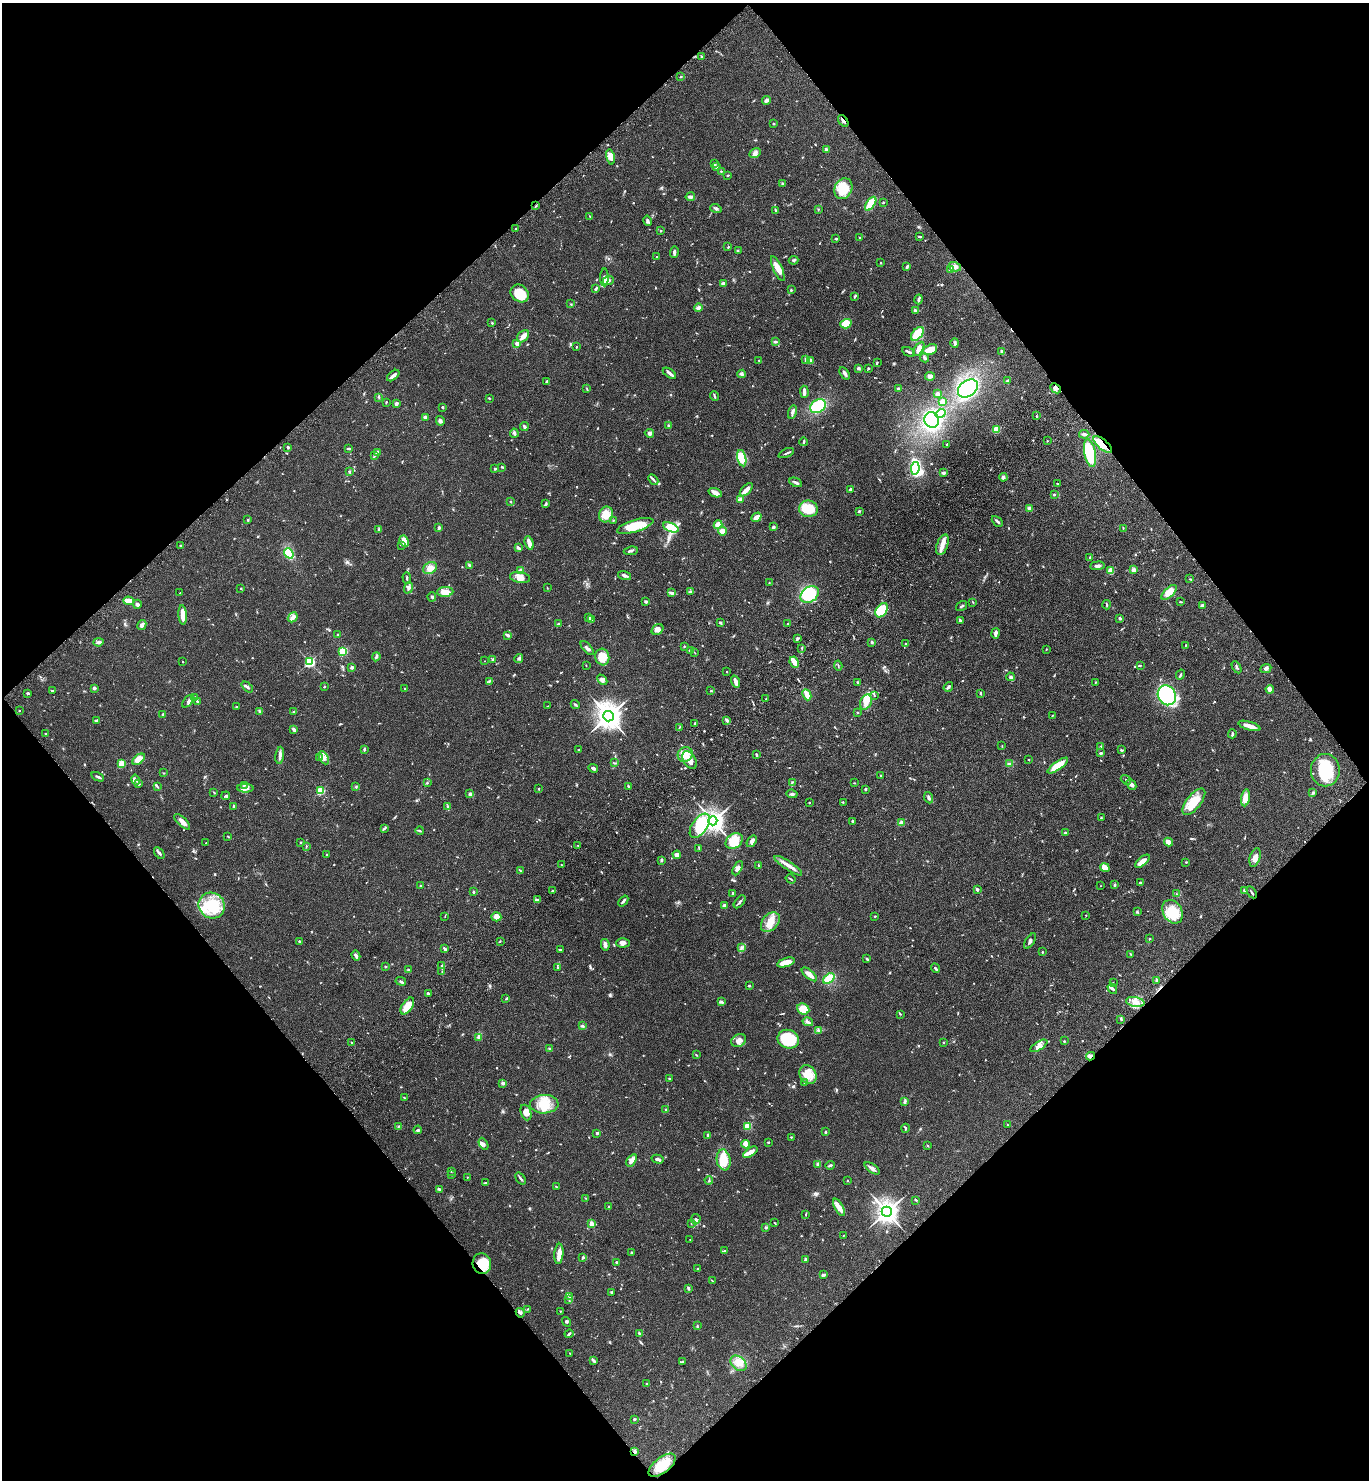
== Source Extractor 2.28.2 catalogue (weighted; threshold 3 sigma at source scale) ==
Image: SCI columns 245-5709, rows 102-6013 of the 6096 x 6112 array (HDU 1 of 3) = the unmasked area's bounding box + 8 px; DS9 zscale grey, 4 x 4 block average (1 PNG px = mean of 4 x 4 image px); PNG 1371 x 1482 px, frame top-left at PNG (2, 3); each listed source drawn as its Kron ellipse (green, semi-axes under 4 px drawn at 4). Shown black and unused: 50% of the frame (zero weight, under 3 of 4 exposures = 6% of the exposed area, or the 3 px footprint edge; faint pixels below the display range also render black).
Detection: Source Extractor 2.28.2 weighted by HDU 2 'WHT'. Background 0.047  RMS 0.0053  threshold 0.024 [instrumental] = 3 sigma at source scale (4.5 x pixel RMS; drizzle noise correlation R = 1.50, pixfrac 1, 0.05/0.05 arcsec/px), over >= 5 px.
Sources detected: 915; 2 too faint to see at this stretch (4 x 4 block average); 8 inside a brighter object's white glare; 5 cosmic-ray / hot-pixel residue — neither listed nor drawn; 22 coinciding with a brighter row at this scale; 53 inside a brighter listed object's ellipse — not listed separately; of the other 825, all 500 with FLUX_AUTO >= 1.68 (the completeness limit of this list) listed and drawn (325 fainter detections not listed), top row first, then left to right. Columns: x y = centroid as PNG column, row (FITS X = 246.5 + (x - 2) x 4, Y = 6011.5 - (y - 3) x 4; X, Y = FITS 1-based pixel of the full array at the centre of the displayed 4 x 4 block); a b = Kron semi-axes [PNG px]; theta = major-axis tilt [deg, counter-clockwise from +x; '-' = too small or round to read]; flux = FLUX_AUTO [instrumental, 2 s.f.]
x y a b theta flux
701 57 3 2 - 4.6
681 77 2 2 - 1.8
766 100 4 3 - 11
843 121 6 2 -51 6.9
773 123 3 2 - 2.2
826 149 4 3 - 4.2
755 153 6 4 26 11
610 157 7 4 -78 20
715 164 4 3 - 4.7
716 167 3 3 - 4.6
721 171 3 2 - 2.1
728 175 3 2 - 1.9
782 184 3 2 - 3.3
843 189 11 8 64 71
690 197 5 4 - 7.2
883 202 2 2 - 2.8
871 204 8 3 56 78
536 206 4 2 - 2.7
716 208 5 3 - 6.3
818 210 3 2 - 2.2
776 211 4 2 - 6
590 217 4 2 - 1.8
647 221 5 3 - 5.9
516 228 2 2 - 1.8
661 231 2 2 - 2.3
860 237 2 2 - 2.5
920 237 4 2 - 5.8
836 239 2 2 - 5
728 247 3 2 - 1.9
738 250 2 2 - 2
674 252 6 2 86 10
656 257 2 2 - 1.9
794 260 5 3 - 4.7
881 263 2 2 - 2.2
907 267 3 2 - 4.8
955 267 6 4 -14 14
778 269 13 4 -65 34
951 269 2 2 - 29
604 277 9 3 -90 18
608 281 6 4 19 9.2
723 284 2 2 - 17
596 288 4 2 - 6.7
791 290 2 2 - 3.2
520 293 10 8 -41 64
854 297 4 2 - 3.8
919 299 5 2 - 8.1
571 304 3 2 - 2
698 307 4 3 - 9.2
915 311 3 2 - 10
492 323 2 2 - 3.2
846 324 6 4 16 55
917 334 8 5 48 78
523 336 7 5 47 16
776 342 3 2 - 3.5
955 343 5 3 - 6.4
517 344 2 2 - 13
576 347 3 2 - 2.2
919 349 7 4 58 24
930 350 7 5 24 41
909 352 7 2 -31 5.9
1002 352 4 3 - 6.4
925 358 4 2 - 8.5
759 360 2 2 - 2.5
805 360 3 2 - 4.2
811 361 4 3 - 10
877 362 3 2 - 2.5
858 368 3 3 - 6
868 368 2 2 - 3.9
669 373 7 3 -35 9.3
845 373 6 2 -55 9.4
742 374 4 3 - 5.4
393 376 7 2 40 13
930 376 5 3 - 10
1007 380 3 2 - 2.6
546 381 3 2 - 3.6
1055 388 6 4 -44 10
587 389 3 2 - 1.9
898 389 3 2 - 3.2
968 389 11 8 37 380
804 392 6 3 -88 10
937 394 3 3 - 9.7
714 396 5 2 - 4
379 397 2 2 - 2.6
489 398 2 2 - 2.1
942 401 3 3 - 11
386 402 3 2 - 2.3
396 404 3 2 - 12
818 406 8 6 35 130
442 407 2 2 - 4.2
792 412 7 3 74 9
941 413 5 4 - 21
1036 416 2 2 - 2.5
425 417 2 2 - 32
932 420 8 7 - 320
440 421 5 3 - 6.2
669 426 4 3 - 3.8
524 427 4 2 - 7.9
996 430 3 2 - 64
514 433 4 2 - 7.3
649 433 5 4 - 9
1084 434 5 2 - 6.7
1047 441 2 2 - 2.2
803 442 4 2 - 5.5
947 444 3 2 - 3
1103 444 11 5 -40 52
288 447 3 2 - 6.1
348 448 4 2 - 3.8
377 452 3 2 - 5.4
786 453 8 2 24 5.8
1090 453 14 5 -79 160
374 455 3 2 - 3.5
742 458 8 4 -76 50
502 467 3 2 - 2.7
915 468 6 4 83 100
495 469 3 2 - 3.8
349 471 4 2 - 3
943 473 3 2 - 8.3
1003 477 4 3 - 8
653 479 6 2 -46 6.2
796 482 7 2 -25 8.5
1058 484 4 2 - 3.4
746 490 8 3 46 19
850 490 2 2 - 27
715 493 7 3 -20 24
1054 494 2 2 - 3.2
740 499 4 2 - 11
511 502 2 2 - 2.8
545 504 3 2 - 4
1029 508 2 2 - 51
808 509 9 8 - 78
859 511 3 3 - 3.1
606 514 8 7 - 39
756 517 5 3 - 21
248 520 3 2 - 2.3
613 521 3 2 - 2.3
997 521 6 2 -45 5.2
718 525 4 3 - 38
635 526 19 6 17 75
671 527 8 4 -24 65
773 527 3 2 - 5.8
439 528 4 3 - 6.2
1123 528 4 2 - 2.4
379 530 3 2 - 2.5
722 531 4 4 - 16
404 541 6 4 -61 31
529 543 7 3 -70 21
181 545 2 2 - 2.5
402 545 4 2 - 2.4
942 545 11 5 70 24
518 548 4 2 - 6.6
631 551 7 2 8 5.5
289 553 5 4 - 100
1090 557 3 2 - 2.4
469 565 2 2 - 2.9
1097 566 7 3 5 7.7
430 568 7 5 31 22
521 570 4 3 - 8.1
1134 570 3 2 - 11
1111 571 4 3 - 24
625 575 7 3 -15 9.6
407 578 5 2 - 4
520 578 10 5 -10 21
1190 579 3 2 - 2
769 583 2 2 - 2.5
241 588 2 2 - 2
408 588 6 2 69 6.4
547 588 2 2 - 1.7
445 592 8 5 4 43
690 592 2 2 - 12
1169 592 9 4 43 35
180 593 2 2 - 1.7
671 593 4 4 - 6
810 594 10 7 36 130
432 597 5 3 - 4.8
129 601 5 3 - 23
646 601 4 3 - 4.6
973 602 3 2 - 1.8
1181 602 3 2 - 1.9
137 604 4 4 - 6.9
1106 605 4 2 - 3.2
962 606 6 2 33 3.9
1202 606 3 2 - 10
882 610 8 5 54 110
183 615 10 3 -86 36
293 617 5 3 - 13
589 618 4 3 - 8.4
1120 618 2 2 - 6.8
592 620 3 2 - 2.5
960 620 3 2 - 4.2
720 623 3 3 - 4.7
558 624 3 2 - 4.3
788 624 3 2 - 3.3
142 625 5 3 - 8.9
657 630 6 5 - 12
996 633 5 2 - 12
338 634 3 2 - 1.9
508 635 4 2 - 6.9
798 638 4 2 - 3.8
98 642 5 2 - 7.7
872 642 3 2 - 5.3
906 643 3 2 - 1.7
1186 645 2 2 - 1.9
684 646 2 2 - 1.8
587 648 9 2 -48 11
802 648 2 2 - 2.6
1046 649 2 2 - 1.9
343 651 2 2 - 210
691 651 3 3 - 9.8
694 652 3 2 - 1.8
376 657 4 3 - 7.1
602 657 8 7 - 51
493 659 4 2 - 3.8
519 659 4 2 - 4.8
485 661 2 2 - 1.9
183 662 2 2 - 2.1
309 662 2 2 - 410
794 662 6 3 -65 21
586 665 2 2 - 2
1140 665 3 2 - 2.4
838 666 5 2 - 2.8
1237 667 6 2 -60 4.5
351 668 2 2 - 20
1266 669 6 3 25 8.2
727 672 2 2 - 1.8
1180 675 5 2 - 4.9
1010 677 4 3 - 5.6
602 680 6 3 -47 9
489 681 3 2 - 2.9
735 682 6 3 -72 17
857 682 3 3 - 4
1095 683 3 2 - 2.6
247 687 6 2 -43 6.5
324 687 2 2 - 2.2
948 687 5 2 - 7.7
94 688 3 2 - 8.4
405 689 2 2 - 7.7
1270 689 4 2 - 33
52 690 3 2 - 2.8
711 691 2 2 - 2.7
28 693 2 2 - 5.6
981 693 2 2 - 4.7
807 695 6 2 -65 39
874 695 2 2 - 1.8
1167 695 10 9 - 390
195 697 2 2 - 2.4
766 699 2 2 - 1.8
188 701 7 2 48 7.8
197 701 2 2 - 3.5
866 702 8 5 65 22
575 705 4 2 - 3.7
548 706 3 2 - 1.9
236 707 3 2 - 3.4
19 710 2 2 - 1.9
260 711 3 2 - 3
294 711 3 2 - 3
858 713 2 2 - 2.2
163 714 2 2 - 4.3
1052 715 3 2 - 1.9
608 716 5 5 - 3200
727 720 3 2 - 6.1
96 721 3 3 - 4.8
695 723 2 2 - 7.4
1249 726 11 3 -17 27
679 727 4 2 - 2
294 729 3 2 - 9.5
45 733 2 2 - 2.1
1232 734 4 2 - 4.2
1002 746 2 2 - 1.7
1101 747 3 2 - 2.7
364 749 3 2 - 4.3
579 750 2 2 - 1.8
1122 750 4 2 - 3.5
1101 753 4 2 - 2.8
685 754 8 7 - 37
280 755 9 3 83 11
756 755 4 2 - 3.5
319 757 2 2 - 1.9
324 758 7 3 -61 14
139 759 7 4 39 29
689 760 10 6 -59 36
1029 760 2 2 - 6.1
614 763 3 2 - 2.5
121 764 2 2 - 110
1009 764 3 3 - 4.5
1058 766 12 4 35 60
593 768 5 2 - 7.5
1325 770 16 14 89 130
164 773 2 2 - 2.3
881 775 2 2 - 1.9
98 777 7 2 -25 7.3
135 780 5 3 - 8.4
1126 780 5 2 - 3.8
792 782 3 2 - 2.1
427 783 2 2 - 2.4
854 783 2 2 - 2.1
139 784 2 2 - 2.9
245 785 2 2 - 1.9
1131 785 5 3 - 15
157 786 2 2 - 2
356 787 3 2 - 2.4
628 787 3 2 - 4.7
245 788 8 3 0 12
539 789 2 2 - 2.2
865 789 2 2 - 12
320 791 2 2 - 170
214 792 3 2 - 2.2
1312 793 3 2 - 3.3
470 794 4 3 - 5.6
792 794 6 3 -6 5.8
226 796 4 3 - 4.2
929 798 6 3 -69 6.7
1245 798 8 4 81 41
843 802 3 2 - 2
1194 802 16 7 51 69
809 803 2 2 - 2.3
233 806 3 2 - 4.2
448 807 4 2 - 3.6
1101 818 3 2 - 2.1
713 821 4 4 - 1900
853 821 2 2 - 5.9
182 822 10 3 -44 23
901 823 2 2 - 66
700 826 14 7 54 85
384 828 4 2 - 3.4
420 831 4 2 - 3.5
1065 833 2 2 - 14
228 836 3 2 - 2.9
734 841 9 7 37 52
752 841 6 4 53 11
301 842 3 2 - 2.4
1168 842 4 4 - 16
206 843 2 2 - 1.7
578 845 3 2 - 2
306 846 4 2 - 2.3
699 848 3 2 - 2.1
159 853 7 3 -55 6.7
327 855 3 2 - 3.6
677 855 4 3 - 15
1255 858 9 5 73 18
661 860 3 2 - 3.5
1142 861 9 3 40 25
1186 862 2 2 - 2.6
561 865 2 2 - 1.9
758 865 3 2 - 2.4
788 866 16 3 -34 20
1105 867 5 4 - 23
738 868 8 4 63 14
520 871 3 2 - 1.7
791 879 5 2 - 3.2
1140 882 3 2 - 2.3
1115 885 3 2 - 3.5
421 886 2 2 - 13
1100 886 2 2 - 1.8
977 890 4 2 - 3.1
1244 890 2 2 - 8.3
552 891 2 2 - 3.1
473 892 3 2 - 2.6
1252 892 7 2 -57 4.1
732 893 3 2 - 3.7
1176 894 4 3 - 4.3
537 900 4 2 - 5.4
623 901 6 2 50 7
740 902 7 2 51 7.1
212 905 13 12 - 120
724 905 2 2 - 24
1137 912 2 2 - 2
1173 912 12 9 -59 74
1086 915 2 2 - 2.9
445 916 4 2 - 1.7
875 916 3 2 - 2.3
496 917 5 4 - 21
770 922 11 7 47 37
1149 938 3 2 - 1.7
299 941 2 2 - 3.7
500 941 2 2 - 2.1
1030 941 9 2 56 6.6
623 943 7 4 2 12
605 945 6 3 -78 14
742 948 4 3 - 6.7
445 949 3 2 - 8.5
560 950 4 2 - 3.6
1042 952 2 2 - 4.9
1131 954 3 2 - 2.7
356 956 5 3 - 6
867 959 3 2 - 3.4
786 962 9 4 18 36
442 966 2 2 - 12
386 967 2 2 - 2.3
557 967 2 2 - 2.8
935 968 5 2 - 5
408 970 2 2 - 10
442 972 2 2 - 1.9
809 974 9 3 -40 24
829 978 6 3 39 80
401 981 5 2 - 5
1157 981 2 2 - 3.5
1113 983 3 2 - 1.8
749 986 3 2 - 4.1
1112 989 5 3 - 6.3
428 993 3 2 - 6.5
506 999 3 2 - 2.8
722 1002 4 3 - 5.2
1135 1002 9 5 -9 23
407 1006 9 5 56 54
803 1009 6 5 - 42
900 1014 2 2 - 2.1
1121 1019 3 2 - 1.9
808 1022 5 2 - 6.6
583 1026 3 2 - 3.6
818 1030 2 2 - 6.3
479 1037 3 3 - 8.5
788 1039 11 9 -22 120
739 1041 8 6 31 18
1064 1041 3 2 - 2.3
352 1042 2 2 - 2.2
943 1042 2 2 - 2.1
1039 1046 9 3 31 14
550 1048 3 2 - 2.6
696 1055 3 2 - 2
1090 1056 4 3 - 12
808 1075 10 8 -57 37
669 1079 2 2 - 3.7
503 1083 2 2 - 10
804 1083 2 2 - 2.2
404 1097 2 2 - 1.7
905 1101 3 3 - 4.9
544 1104 14 9 2 64
665 1109 2 2 - 1.7
526 1112 8 5 -70 16
1007 1125 2 2 - 1.9
398 1126 4 2 - 2.8
747 1126 2 2 - 140
905 1128 4 2 - 3.8
418 1130 4 2 - 4.2
825 1132 2 2 - 4.8
597 1133 2 2 - 9.1
708 1135 3 2 - 7.8
792 1137 3 2 - 1.9
768 1142 3 2 - 2.5
484 1144 6 3 -63 7.9
746 1144 4 3 - 26
928 1146 2 2 - 2.2
750 1152 8 3 35 18
657 1159 6 2 -14 9.4
632 1160 7 4 56 15
724 1160 10 7 -80 69
818 1165 4 3 - 4.7
830 1165 5 2 - 3.9
872 1168 9 3 -36 11
451 1171 3 2 - 2.9
452 1175 2 2 - 2
467 1177 2 2 - 1.8
521 1179 7 2 -51 6
709 1180 4 2 - 2.7
847 1180 2 2 - 2.1
485 1183 4 2 - 2.3
556 1186 2 2 - 1.9
440 1190 4 3 - 7
585 1198 2 2 - 1.8
916 1200 3 2 - 2.8
609 1206 2 2 - 2.9
839 1207 9 4 -61 23
887 1212 5 5 - 1900
806 1215 2 2 - 1.7
696 1219 5 4 - 9.4
775 1223 3 2 - 1.8
591 1224 4 3 - 10
691 1224 2 2 - 1.7
766 1228 3 2 - 2.9
843 1235 2 2 - 1.7
690 1239 2 2 - 2.1
725 1250 2 2 - 2.1
632 1252 3 2 - 3.1
559 1254 10 4 85 26
583 1258 4 3 - 4
805 1260 3 2 - 7.3
616 1262 2 2 - 3
482 1264 10 9 - 72
698 1269 2 2 - 2.3
823 1275 3 2 - 5
713 1281 2 2 - 1.7
688 1288 4 3 - 4.1
612 1292 3 2 - 3.9
570 1297 4 2 - 3.3
569 1300 2 2 - 2
527 1309 2 2 - 1.8
560 1311 2 2 - 2.6
520 1313 5 3 - 6.1
566 1322 5 2 - 3.5
697 1326 3 2 - 2.7
639 1333 3 2 - 5.1
569 1334 4 2 - 5
570 1353 2 2 - 1.8
594 1361 3 2 - 5.1
682 1361 3 2 - 2.7
739 1363 9 6 -42 25
647 1384 3 2 - 2.9
634 1419 2 2 - 4.6
635 1451 4 3 - 5.7
662 1465 16 7 38 70
Overlapping masked pixels (flux is a lower limit): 6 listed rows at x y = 843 121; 1103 444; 1090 1056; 482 1264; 635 1451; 662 1465
Diffuse or blended objects may show on this block-average render without a row.